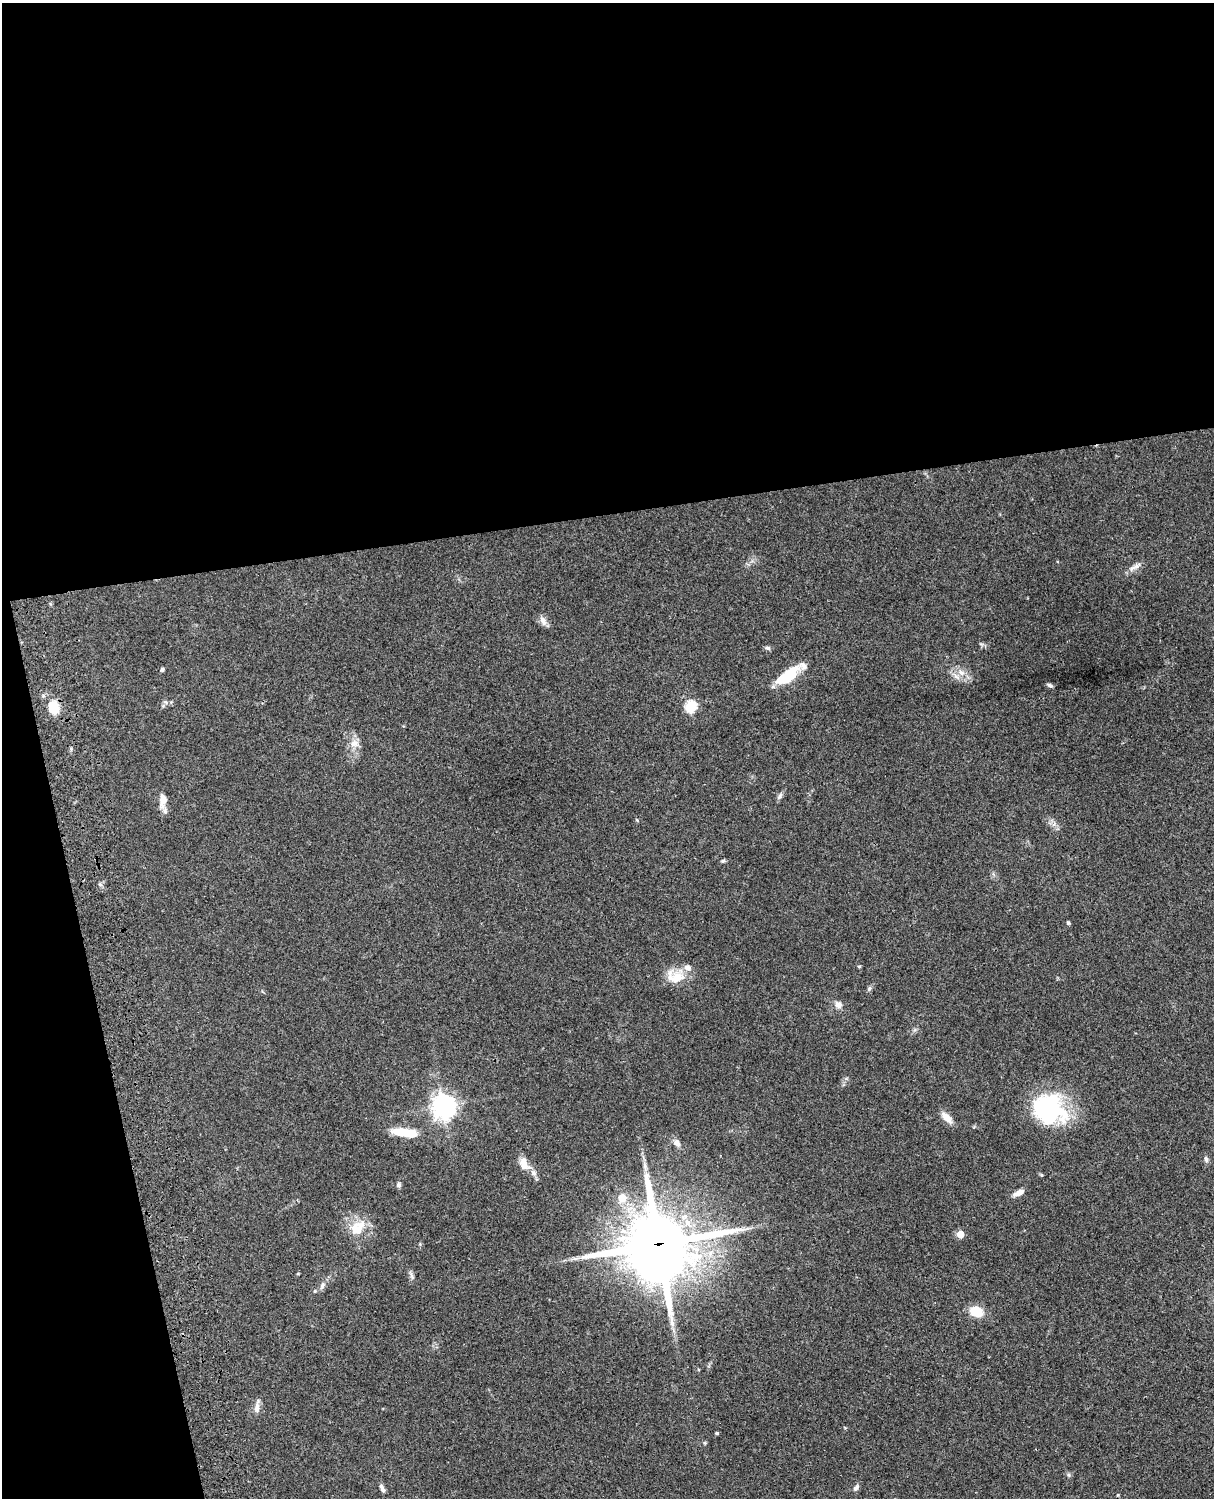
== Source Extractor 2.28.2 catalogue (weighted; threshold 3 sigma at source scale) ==
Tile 1 of 4 x 3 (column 1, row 1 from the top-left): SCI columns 121-1332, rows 3268-4763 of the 5088 x 4927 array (HDU 1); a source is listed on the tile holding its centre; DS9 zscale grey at full resolution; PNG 1216 x 1500 px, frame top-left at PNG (2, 3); no overlay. Shown black and unused: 39% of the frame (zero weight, under 3 of 4 exposures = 6% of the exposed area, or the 3 px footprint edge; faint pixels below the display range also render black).
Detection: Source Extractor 2.28.2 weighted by HDU 2 'WHT'; one run over the whole footprint, this tile lists its part. Background 0.0849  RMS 0.006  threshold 0.0271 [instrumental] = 3 sigma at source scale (4.5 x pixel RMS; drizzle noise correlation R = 1.50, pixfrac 1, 0.05/0.05 arcsec/px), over >= 5 px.
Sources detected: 47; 1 inside a brighter object's white glare — not listed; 4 inside a brighter listed object's ellipse — not listed separately; the other 42 listed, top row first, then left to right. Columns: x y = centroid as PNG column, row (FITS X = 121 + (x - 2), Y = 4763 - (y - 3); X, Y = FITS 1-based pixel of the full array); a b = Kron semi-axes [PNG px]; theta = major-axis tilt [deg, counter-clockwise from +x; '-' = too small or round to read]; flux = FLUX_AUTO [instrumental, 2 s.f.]
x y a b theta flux
1132 568 13 6 34 2.9
543 621 14 8 -64 3.2
768 648 7 5 -13 1.3
162 669 4 4 - 1.3
961 672 11 8 -29 4.6
787 676 28 11 37 21
1050 685 7 4 -19 1.4
165 702 6 5 - 1.1
691 706 6 6 - 48
54 708 17 12 -75 11
355 743 13 10 8 4.6
780 796 11 5 60 1.7
163 800 19 9 87 5.7
723 861 6 4 1 0.87
1068 923 5 4 - 0.87
675 977 26 17 -8 12
869 988 7 5 68 1.2
838 1005 9 9 - 3.2
444 1106 8 7 - 490
1049 1109 38 31 -24 64
947 1118 17 8 -44 5.6
404 1132 29 10 -12 14
677 1143 10 7 -50 3
1206 1159 9 5 -69 1.5
524 1164 18 11 -64 7.3
1041 1175 5 4 - 0.65
398 1185 7 6 - 1.4
1019 1193 14 6 29 4.1
622 1198 6 6 - 11
357 1228 24 16 46 13
960 1234 5 5 - 11
658 1244 25 23 6 3700
411 1276 13 4 -67 1.7
322 1286 11 6 62 2.1
976 1311 12 9 -19 15
257 1408 13 7 87 3.6
717 1433 5 3 - 0.67
705 1443 5 4 - 0.74
1069 1475 6 4 -89 0.9
382 1488 12 5 -65 2.2
856 1488 9 6 53 1.9
1118 1495 5 3 - 0.52
Overlapping masked pixels (flux is a lower limit): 1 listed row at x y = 658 1244
Unlisted compact peaks at least as high as the median listed source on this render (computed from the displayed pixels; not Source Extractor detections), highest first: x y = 859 966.